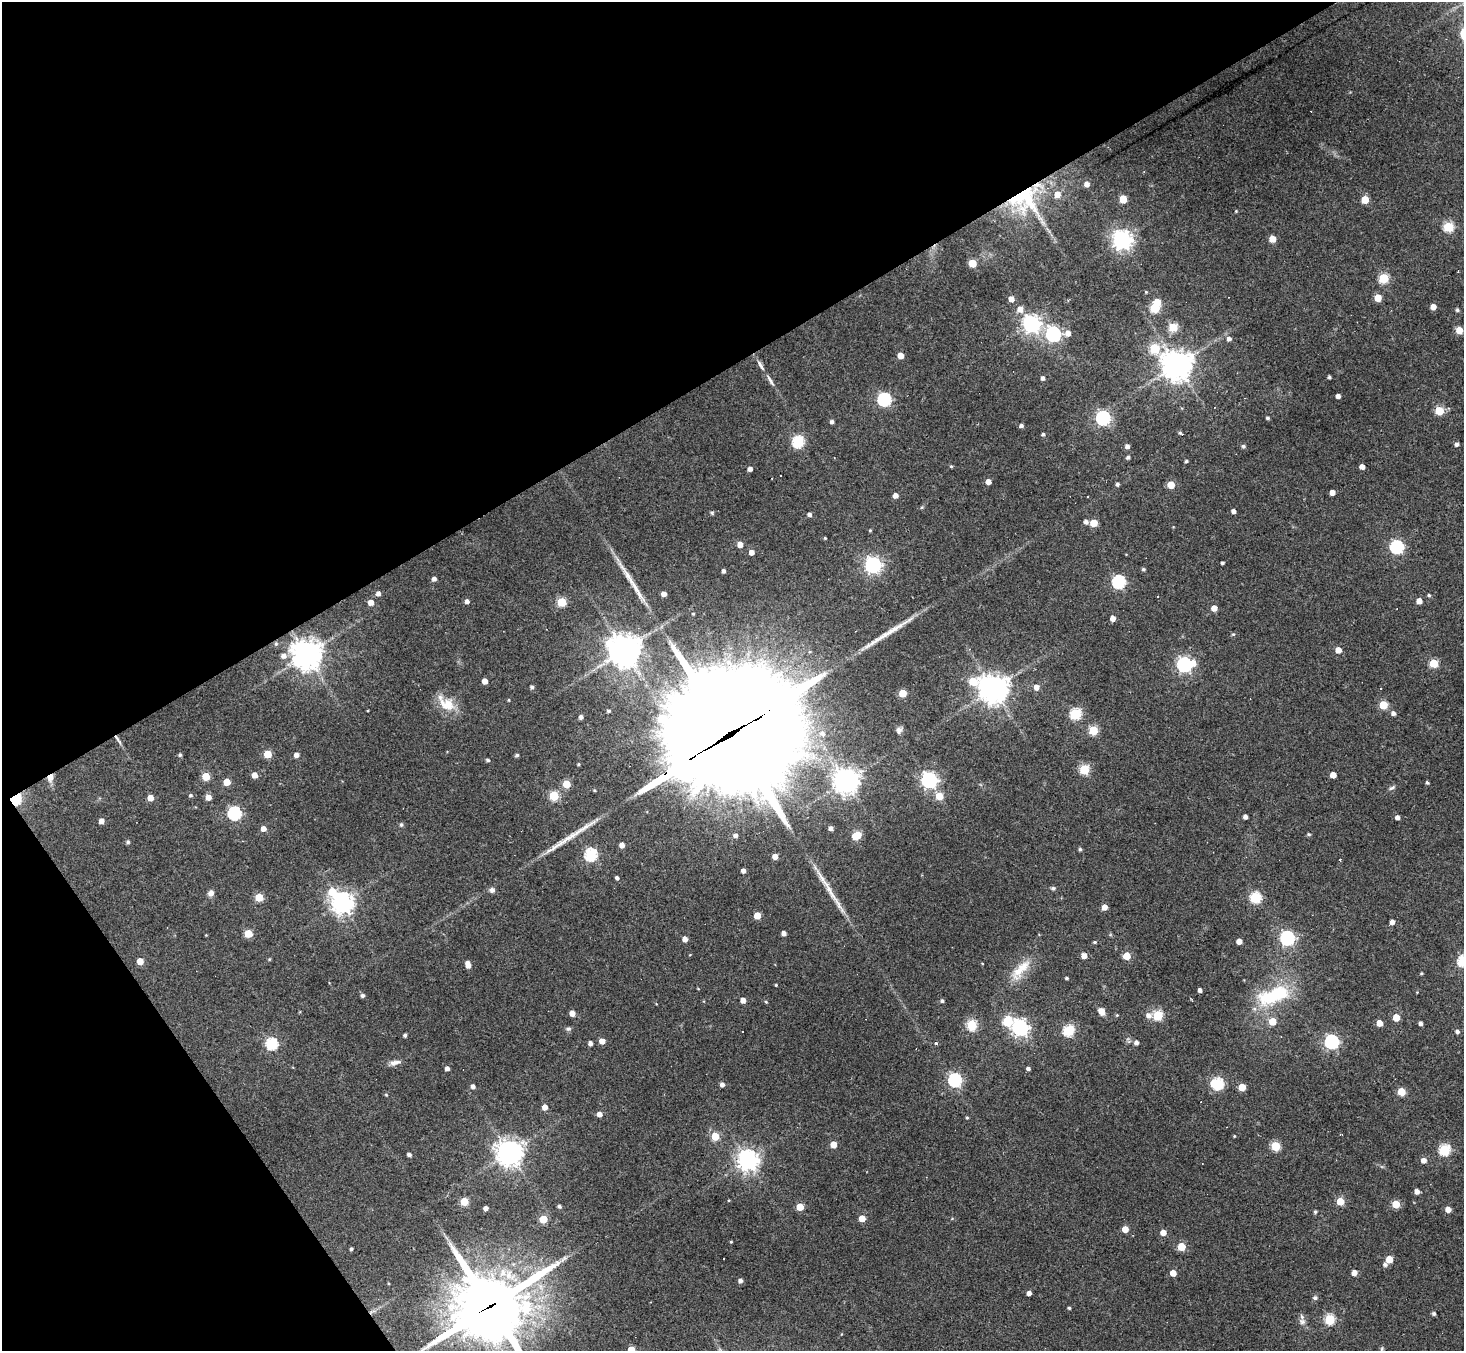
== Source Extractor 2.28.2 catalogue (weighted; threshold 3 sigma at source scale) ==
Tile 5 of 4 x 4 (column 1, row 2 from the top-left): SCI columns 1-1462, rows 2988-4336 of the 5846 x 5838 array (HDU 1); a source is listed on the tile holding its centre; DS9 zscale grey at full resolution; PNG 1466 x 1353 px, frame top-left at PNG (2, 2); no overlay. Shown black and unused: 33% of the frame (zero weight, under 3 of 4 exposures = <1% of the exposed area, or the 3 px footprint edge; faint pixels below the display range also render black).
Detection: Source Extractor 2.28.2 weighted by HDU 2 'WHT'; one run over the whole footprint, this tile lists its part. Background 0.0765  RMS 0.0058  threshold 0.026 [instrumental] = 3 sigma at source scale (4.5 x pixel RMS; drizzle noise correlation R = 1.50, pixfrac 1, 0.05/0.05 arcsec/px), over >= 5 px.
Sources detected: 261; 2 inside a brighter object's white glare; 1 cosmic-ray / hot-pixel residue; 4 long thin detections or spike segments (spike, bleed or trail) — not listed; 1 inside a brighter listed object's ellipse — not listed separately; the other 253 listed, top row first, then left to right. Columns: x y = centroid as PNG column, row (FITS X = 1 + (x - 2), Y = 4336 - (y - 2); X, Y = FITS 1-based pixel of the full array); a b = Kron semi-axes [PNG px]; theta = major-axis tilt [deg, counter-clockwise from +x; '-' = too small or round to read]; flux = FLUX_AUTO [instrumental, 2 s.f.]
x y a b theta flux
1087 184 5 5 - 3.2
1025 199 42 39 -42 58
1123 199 5 5 - 14
1365 200 5 5 - 15
1236 211 4 3 - 0.49
1449 227 5 5 - 35
1273 239 5 5 - 9.1
1122 240 7 7 - 330
972 263 5 5 - 17
1384 278 5 5 - 38
1378 298 5 5 - 12
1011 299 5 5 - 4.5
1433 307 4 4 - 4.8
1155 308 5 5 - 34
1020 309 6 6 - 4.8
1457 310 5 4 - 1.1
1031 324 7 6 - 240
1173 327 5 5 - 25
1459 330 5 5 - 10
1068 333 6 6 - 3.8
1053 334 6 6 - 150
1229 339 5 5 - 2
1154 348 5 5 - 31
900 356 5 4 - 6.9
760 365 17 5 -60 2.8
1177 365 9 9 - 860
1329 377 3 3 - 1.1
1043 378 4 4 - 1.7
770 380 17 5 -59 2.5
1338 396 4 4 - 2.7
884 399 6 6 - 98
1439 411 5 5 - 25
1103 418 6 6 - 120
1268 418 3 3 - 1.1
832 422 4 4 - 1.6
1021 426 4 4 - 1.5
1180 433 5 4 - 0.98
1043 434 4 4 - 1
798 442 6 6 - 62
1456 444 4 4 - 1.8
1127 446 5 4 - 2.2
1243 446 6 5 - 1
1128 457 5 4 - 1.1
1186 461 3 3 - 0.91
951 466 4 4 - 0.6
1362 467 4 4 - 3.7
750 469 4 4 - 2.3
780 476 2 2 - 0.53
772 478 2 2 - 0.58
988 482 4 4 - 4.2
1117 484 4 4 - 1.2
1171 485 5 5 - 13
1332 492 4 4 - 4.5
895 495 5 4 - 3.2
1088 496 2 2 - 0.52
1234 511 4 4 - 2.3
809 515 4 4 - 1.9
1086 522 5 4 - 1.9
1094 523 5 5 - 13
870 530 4 4 - 0.55
825 538 3 3 - 0.57
740 544 5 5 - 4.9
1397 547 6 6 - 90
751 552 5 4 - 3.6
1222 563 3 3 - 1.1
873 565 6 6 - 190
1143 569 4 4 - 0.97
723 571 4 3 - 1.5
434 579 4 4 - 2.1
1119 582 6 6 - 90
378 593 5 4 - 2.3
664 594 4 4 - 3.2
1429 595 4 4 - 0.8
467 601 5 4 - 2.2
1419 601 4 4 - 5.2
371 602 5 4 - 5.4
562 602 5 5 - 28
1214 608 5 4 - 5.4
1113 618 4 4 - 3.9
1233 634 5 4 - 0.76
276 644 5 5 - 0.97
624 650 11 11 - 780
1338 650 4 4 - 6.3
307 654 9 9 - 780
283 656 7 6 - 3
1434 663 5 5 - 24
1184 664 7 6 - 150
485 681 4 4 - 4.9
973 681 7 6 - 18
532 687 4 4 - 1.3
1036 687 5 5 - 4
993 689 9 9 - 720
903 693 5 5 - 16
509 700 4 3 - 0.53
446 704 27 15 -37 11
1383 705 5 5 - 20
608 711 4 3 - 0.95
1393 713 5 5 - 2
1075 714 5 5 - 51
581 717 4 4 - 1.9
899 730 9 7 64 2.1
1093 730 5 5 - 28
822 734 8 7 - 3.7
727 736 76 43 28 17000
117 738 11 4 -58 1.9
268 754 5 5 - 18
180 755 4 4 - 1.1
296 755 5 5 - 2.5
517 755 5 3 - 1.1
488 760 4 4 - 1.1
578 764 4 3 - 0.65
1084 769 5 5 - 35
254 775 5 4 - 5.4
1333 775 5 4 - 6.5
206 776 5 5 - 16
50 778 11 7 74 3.6
929 780 6 6 - 190
846 781 8 8 - 500
227 782 5 5 - 9.5
1427 782 3 3 - 0.93
566 784 5 5 - 16
1392 788 9 5 31 1.3
190 795 5 4 - 1
554 796 5 5 - 27
939 796 5 5 - 14
208 797 5 5 - 4.7
150 798 5 4 - 6.1
15 799 5 5 - 70
234 813 6 6 - 86
1245 817 4 4 - 2.5
1397 817 4 4 - 2.4
101 821 4 4 - 4.1
401 825 5 5 - 1.1
831 828 4 4 - 2
263 829 5 5 - 3.4
1309 834 5 4 - 0.87
735 835 5 4 - 1.8
857 835 6 5 - 22
128 842 4 4 - 1.2
622 845 4 4 - 3.4
1080 849 4 4 - 1
591 855 6 6 - 76
775 856 4 4 - 4.8
743 871 4 4 - 2.3
617 878 4 3 - 1.6
1053 888 7 5 0 0.98
492 890 6 5 - 2.4
211 893 7 6 - 2.7
259 897 5 5 - 20
1255 898 5 5 - 56
342 903 7 7 - 460
1104 907 5 4 - 4.3
757 916 5 5 - 10
1392 922 4 4 - 2.8
784 933 4 4 - 2.7
248 934 5 5 - 18
206 935 3 3 - 0.4
1287 938 6 6 - 120
685 939 4 4 - 3.5
1239 941 4 4 - 4.6
1094 942 4 4 - 0.68
1084 956 4 4 - 5.2
1127 956 5 5 - 14
269 959 5 4 - 0.53
140 961 5 4 - 8.5
1463 961 6 5 - 68
982 963 4 2 - 0.35
468 964 7 4 -76 4.9
1022 967 24 13 40 12
1421 973 4 3 - 0.68
1067 978 4 3 - 0.9
776 985 3 3 - 0.5
1200 990 4 4 - 2
362 996 5 5 - 1.4
1274 996 39 16 19 39
743 1000 4 4 - 4
942 1001 4 4 - 1.2
766 1002 4 3 - 0.6
1101 1011 10 7 -59 3.8
572 1013 4 4 - 5
1117 1015 4 4 - 0.6
1148 1015 8 6 -15 2.8
1158 1015 5 5 - 35
1396 1017 5 5 - 12
1007 1021 7 6 - 29
1272 1021 5 5 - 13
1379 1023 4 4 - 7.3
1421 1023 4 3 - 2
972 1025 5 5 - 45
1020 1028 6 6 - 200
568 1029 8 5 9 1.2
1068 1030 5 5 - 56
742 1032 3 3 - 1.5
1457 1032 5 4 - 1.6
405 1035 4 3 - 1.4
602 1041 5 4 - 4.8
935 1042 3 3 - 6.2
1332 1042 6 6 - 110
590 1043 4 4 - 2.3
1136 1043 5 5 - 2.1
271 1044 6 5 - 66
395 1062 15 6 12 3
447 1068 4 4 - 2.1
1028 1069 4 3 - 1.6
955 1080 6 6 - 98
722 1084 4 4 - 2.3
1217 1084 6 6 - 66
473 1086 4 4 - 1.9
1242 1087 5 5 - 12
1401 1092 5 5 - 17
386 1095 4 4 - 0.57
545 1107 5 4 - 4.5
599 1114 5 4 - 3.5
967 1118 4 3 - 0.61
715 1136 5 5 - 17
833 1144 5 5 - 8.8
1275 1146 5 5 - 31
1444 1150 5 5 - 56
509 1153 9 8 - 550
409 1155 4 3 - 1.6
748 1160 7 7 - 410
1424 1160 5 5 - 3.5
1417 1191 4 4 - 3
1340 1201 5 5 - 17
464 1202 5 5 - 20
1396 1204 5 5 - 17
559 1206 4 4 - 1.1
800 1207 5 5 - 13
486 1208 4 4 - 2.8
1448 1209 5 4 - 4.7
1315 1212 4 4 - 0.97
862 1218 5 4 - 9
543 1219 5 5 - 17
1125 1229 5 4 - 8.8
1163 1232 4 4 - 5.8
731 1242 3 3 - 0.51
1181 1246 5 5 - 18
351 1249 3 3 - 1.1
1389 1259 5 5 - 13
1385 1264 5 5 - 1.7
1173 1273 5 4 - 6.9
1354 1273 5 4 - 4.4
740 1281 5 4 - 1.9
388 1283 4 3 - 0.44
1029 1293 4 4 - 2.8
1315 1298 5 5 - 1.6
490 1306 26 24 20 3500
1069 1308 4 3 - 0.72
1434 1314 4 4 - 1.3
1329 1319 5 5 - 43
1302 1321 10 8 -44 2.6
631 1350 5 5 - 10
1381 1350 12 4 76 1.4
Overlapping masked pixels (flux is a lower limit): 6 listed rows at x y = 1025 199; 727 736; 117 738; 50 778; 15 799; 490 1306
Isophote crosses this tile's border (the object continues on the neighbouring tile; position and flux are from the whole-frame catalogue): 4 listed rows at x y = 1463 961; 490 1306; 631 1350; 1381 1350